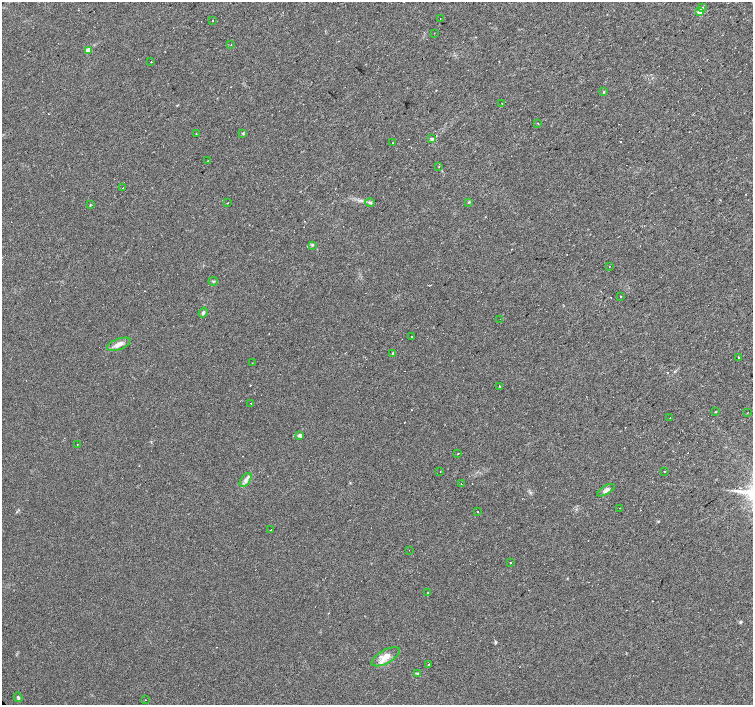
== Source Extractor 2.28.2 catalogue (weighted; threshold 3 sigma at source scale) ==
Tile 10 of 4 x 4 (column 2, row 3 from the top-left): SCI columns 1502-3002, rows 1550-2954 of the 6008 x 5969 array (HDU 1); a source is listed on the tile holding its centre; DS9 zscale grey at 2 x 2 block average (1 PNG px = mean of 2 x 2 image px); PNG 755 x 707 px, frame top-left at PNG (2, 2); each listed source drawn as its Kron ellipse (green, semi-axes under 4 px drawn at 4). Shown black and unused: <1% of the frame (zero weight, under 2 of 3 exposures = <1% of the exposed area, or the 3 px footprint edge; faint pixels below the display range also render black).
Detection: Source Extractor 2.28.2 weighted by HDU 2 'WHT'; one run over the whole footprint, this tile lists its part. Background 0.0312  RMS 0.0061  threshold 0.0272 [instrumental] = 3 sigma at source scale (4.5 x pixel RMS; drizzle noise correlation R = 1.50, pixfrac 1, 0.0396/0.0396 arcsec/px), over >= 5 px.
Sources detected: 79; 22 cosmic-ray / hot-pixel residue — neither listed nor drawn; the other 57 listed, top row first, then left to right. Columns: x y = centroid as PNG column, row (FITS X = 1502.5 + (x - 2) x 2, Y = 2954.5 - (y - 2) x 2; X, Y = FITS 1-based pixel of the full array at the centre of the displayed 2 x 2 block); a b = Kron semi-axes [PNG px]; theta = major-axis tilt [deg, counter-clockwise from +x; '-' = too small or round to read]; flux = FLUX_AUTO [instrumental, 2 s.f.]
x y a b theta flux
703 7 2 2 - 2.9
699 11 3 3 - 31
440 19 2 2 - 0.7
213 21 2 2 - 0.85
434 33 2 2 - 1.6
231 44 2 2 - 1.1
88 50 3 3 - 16
151 62 2 2 - 5.6
604 92 3 3 - 1
502 104 2 2 - 0.84
538 123 2 2 - 1
243 133 3 2 - 1.1
196 134 2 2 - 14
432 138 3 2 - 3.8
393 143 2 2 - 2.3
208 161 2 2 - 2
439 167 2 2 - 0.66
123 188 2 2 - 2.1
469 202 3 2 - 1.1
227 203 2 2 - 2.4
370 203 5 2 - 2
90 205 3 2 - 0.74
312 245 3 3 - 1.4
609 267 2 2 - 2
213 281 5 2 - 1.4
620 297 2 2 - 6
203 313 5 3 - 2.5
500 319 2 2 - 0.89
412 337 2 2 - 5.8
119 344 12 5 20 8.6
393 353 4 3 - 1.3
738 357 2 2 - 1.6
252 363 2 2 - 0.73
499 387 2 2 - 4.8
251 403 2 2 - 1.4
715 412 3 2 - 0.75
747 413 2 2 - 0.82
670 418 2 2 - 1
300 435 3 2 - 8
77 444 2 2 - 1.3
458 454 2 2 - 0.6
440 472 2 2 - 3.4
664 472 2 2 - 2.7
246 480 8 4 54 5.3
461 484 2 2 - 9.6
606 490 9 4 31 6
620 508 2 2 - 1.2
478 512 2 2 - 0.65
271 530 2 2 - 4.2
409 550 2 2 - 0.87
510 562 2 2 - 5.4
428 593 3 2 - 0.98
386 657 16 6 30 13
428 664 2 2 - 1.5
417 673 4 3 - 1.7
18 697 5 3 - 2
145 700 2 2 - 0.6
Diffuse or blended objects may show on this block-average render without a row.